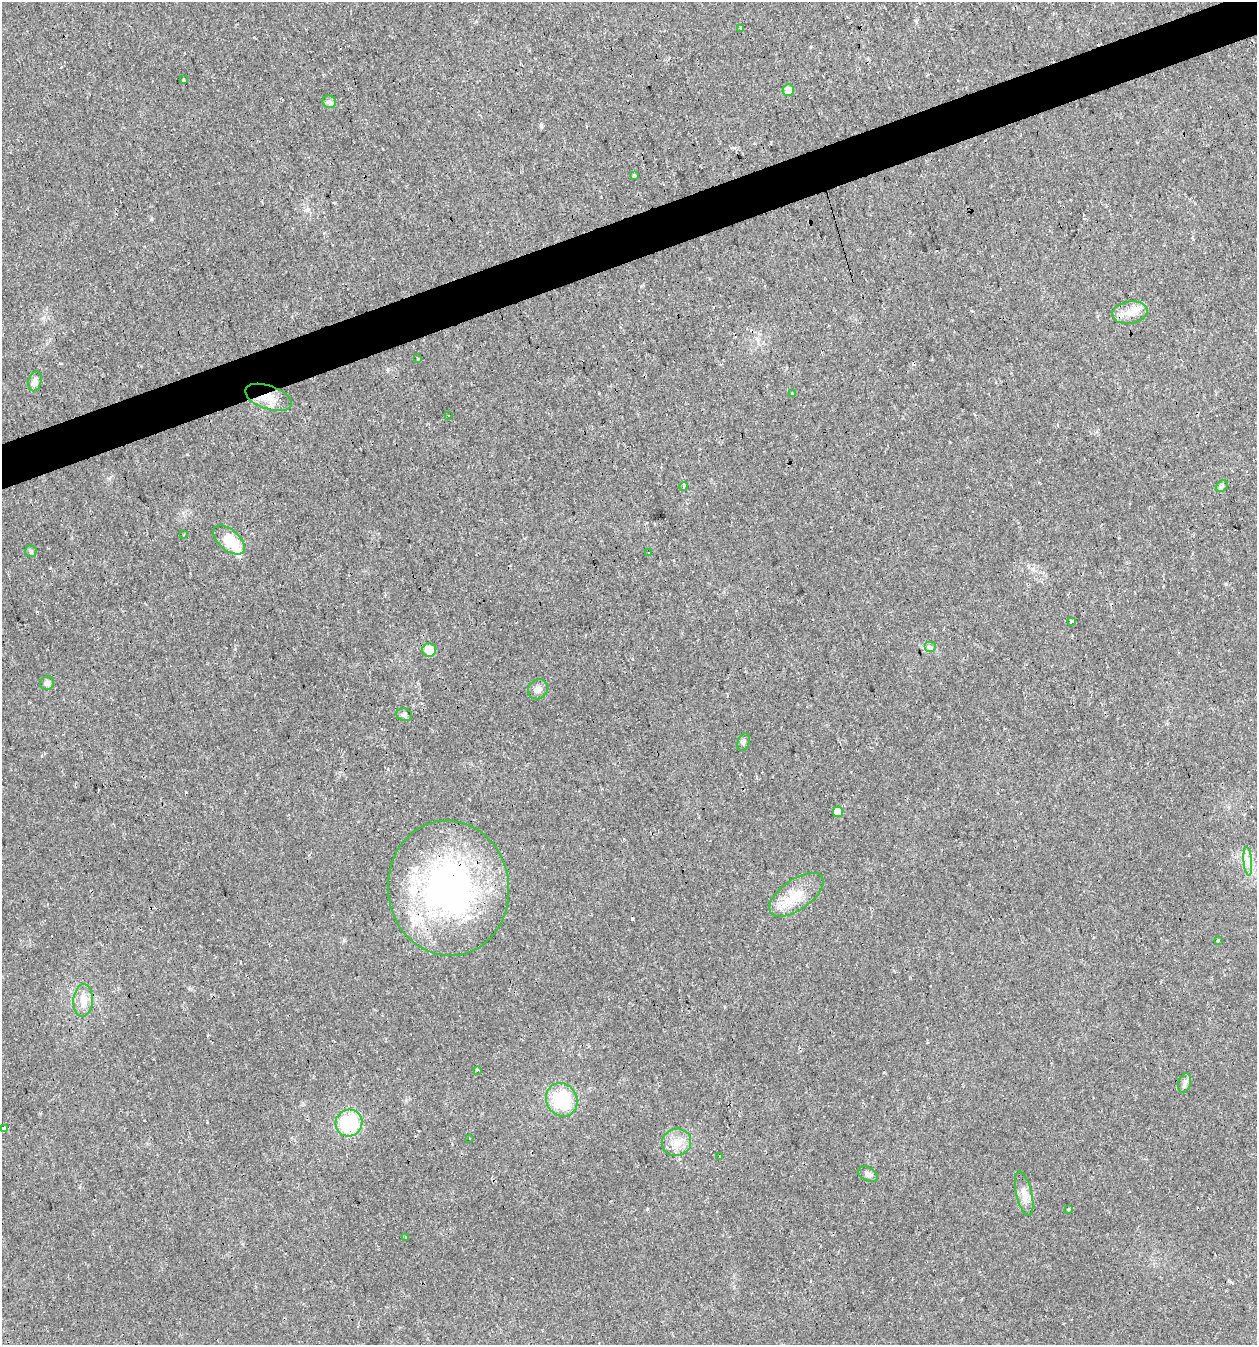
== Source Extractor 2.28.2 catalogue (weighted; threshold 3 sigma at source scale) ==
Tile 10 of 4 x 4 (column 2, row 3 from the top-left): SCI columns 1316-2570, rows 1344-2686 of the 5194 x 5371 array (HDU 1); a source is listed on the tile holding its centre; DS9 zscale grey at full resolution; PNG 1259 x 1347 px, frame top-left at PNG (2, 2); each listed source drawn as its Kron ellipse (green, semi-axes under 4 px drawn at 4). Shown black and unused: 3% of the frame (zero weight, under 2 of 3 exposures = <1% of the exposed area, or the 3 px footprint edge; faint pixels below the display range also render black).
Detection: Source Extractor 2.28.2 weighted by HDU 2 'WHT'; one run over the whole footprint, this tile lists its part. Background 0.0241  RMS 0.0031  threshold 0.0139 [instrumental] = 3 sigma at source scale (4.5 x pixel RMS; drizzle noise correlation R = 1.50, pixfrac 1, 0.0396/0.0396 arcsec/px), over >= 5 px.
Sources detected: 56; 12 cosmic-ray / hot-pixel residue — neither listed nor drawn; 2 inside a brighter listed object's ellipse — not listed separately; the other 42 listed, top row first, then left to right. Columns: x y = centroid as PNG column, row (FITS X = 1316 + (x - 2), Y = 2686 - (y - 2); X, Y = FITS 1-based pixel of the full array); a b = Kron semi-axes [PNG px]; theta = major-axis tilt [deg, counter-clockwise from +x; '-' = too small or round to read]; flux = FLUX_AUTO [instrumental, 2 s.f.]
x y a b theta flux
741 28 3 3 - 0.99
183 80 3 3 - 1.5
788 90 6 5 - 2.8
329 102 7 6 - 0.79
635 175 3 3 - 1.5
1130 313 17 11 9 3.8
418 359 3 3 - 0.42
35 381 10 6 76 1.7
793 394 3 3 - 0.52
268 397 24 11 -20 5.2
448 416 3 2 - 0.37
683 486 4 3 - 45
1222 486 6 5 - 0.65
183 535 3 2 - 0.26
229 540 19 10 -40 8
31 551 6 5 - 0.57
649 552 3 3 - 0.8
1071 621 3 3 - 2.9
930 647 6 5 - 0.7
429 650 7 6 - 4.4
47 683 7 6 - 1.1
538 689 10 9 - 1.7
404 715 8 6 -15 0.79
744 742 9 6 69 0.76
838 812 5 5 - 4.9
1248 861 14 4 -85 1.7
448 888 67 60 -83 100
797 895 31 15 35 7.9
1218 940 3 3 - 0.79
83 1000 16 9 86 3.2
477 1070 3 3 - 1.8
1185 1083 10 6 76 1.1
562 1100 17 15 -60 17
349 1123 13 13 - 19
3 1129 4 3 - 18
470 1138 3 3 - 0.92
676 1142 15 13 18 4.1
720 1156 3 3 - 17
868 1174 10 7 -29 1.1
1024 1194 22 8 -77 2.8
1068 1209 3 3 - 0.27
405 1237 3 3 - 1.1
Overlapping masked pixels (flux is a lower limit): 2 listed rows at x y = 268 397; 448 888
Isophote crosses this tile's border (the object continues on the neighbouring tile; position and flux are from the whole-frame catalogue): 1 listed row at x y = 3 1129
Unlisted compact peaks at least as high as the median listed source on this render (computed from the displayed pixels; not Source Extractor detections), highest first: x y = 541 125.